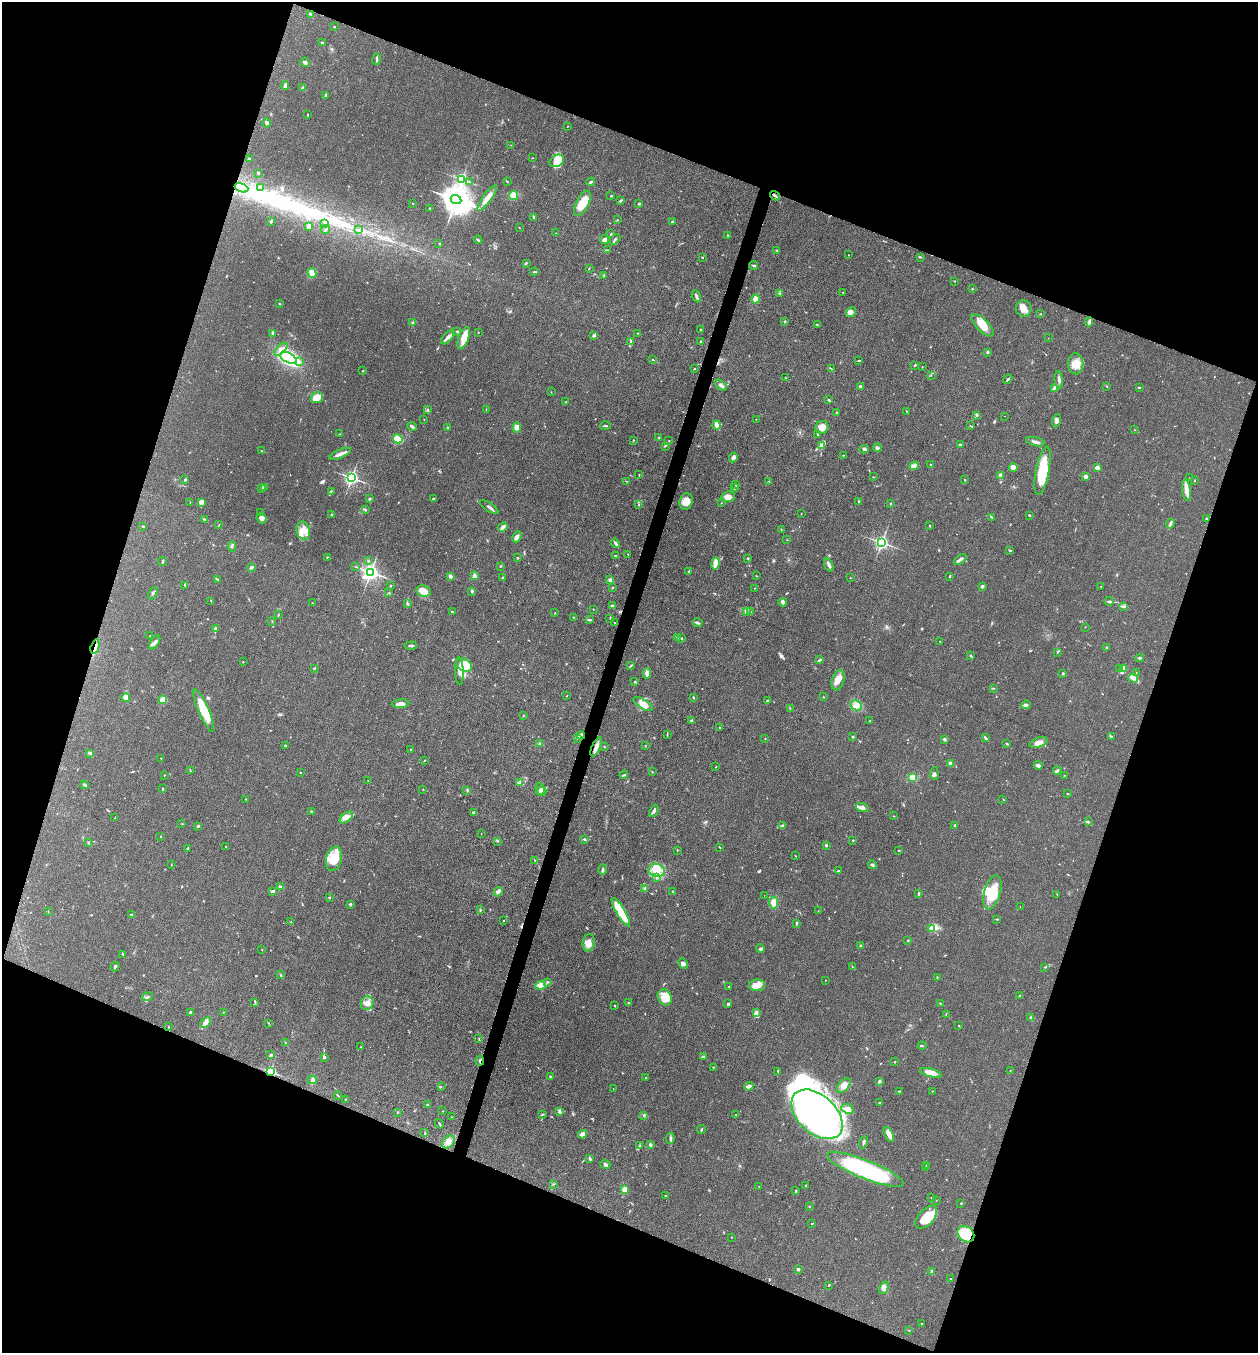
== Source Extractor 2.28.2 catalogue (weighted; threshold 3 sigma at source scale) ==
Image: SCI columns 265-5287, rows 3-5405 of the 5421 x 5407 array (HDU 1 of 3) = the unmasked area's bounding box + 8 px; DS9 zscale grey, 4 x 4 block average (1 PNG px = mean of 4 x 4 image px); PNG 1260 x 1355 px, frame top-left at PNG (2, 2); each listed source drawn as its Kron ellipse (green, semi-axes under 4 px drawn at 4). Shown black and unused: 40% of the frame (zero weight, under 3 of 4 exposures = <1% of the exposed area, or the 3 px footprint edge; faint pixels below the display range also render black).
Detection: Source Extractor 2.28.2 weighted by HDU 2 'WHT'. Background 0.0928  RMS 0.0064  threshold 0.0289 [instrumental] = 3 sigma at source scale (4.5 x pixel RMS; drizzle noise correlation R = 1.50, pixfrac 1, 0.05/0.05 arcsec/px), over >= 5 px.
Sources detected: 607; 4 inside a brighter object's white glare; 2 cosmic-ray / hot-pixel residue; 2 long thin detections or spike segments (spike, bleed or trail) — neither listed nor drawn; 10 coinciding with a brighter row at this scale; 25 inside a brighter listed object's ellipse — not listed separately; of the other 564, all 500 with FLUX_AUTO >= 1.07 (the completeness limit of this list) listed and drawn (64 fainter detections not listed), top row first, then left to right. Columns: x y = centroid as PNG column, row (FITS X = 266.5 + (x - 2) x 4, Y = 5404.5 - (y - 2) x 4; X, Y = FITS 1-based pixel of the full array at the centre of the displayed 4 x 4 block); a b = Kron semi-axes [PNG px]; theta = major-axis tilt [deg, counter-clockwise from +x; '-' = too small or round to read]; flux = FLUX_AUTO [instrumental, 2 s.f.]
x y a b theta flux
311 14 3 2 - 3.3
334 27 2 2 - 2.8
322 43 3 2 - 6.2
377 59 6 2 80 7.5
305 62 5 3 - 6.7
285 86 4 2 - 17
303 88 3 2 - 5.1
325 96 4 2 - 4.2
308 115 2 2 - 2
267 123 4 2 - 9.7
567 126 2 2 - 1.6
511 145 2 2 - 1.1
532 158 2 2 - 1.6
249 159 3 2 - 4.2
557 161 8 5 28 44
258 174 3 2 - 3.1
462 179 3 2 - 690
507 181 2 2 - 2.9
469 182 2 2 - 2
591 182 4 2 - 5.8
260 187 4 3 - 8.1
242 188 7 3 -20 390
513 195 5 3 - 68
611 196 2 2 - 3.2
775 196 5 2 - 4.8
487 198 15 3 54 35
456 200 5 4 - 9100
620 201 3 2 - 5.7
582 203 14 6 63 76
413 204 2 2 - 1.3
639 204 3 2 - 3.7
429 208 2 2 - 1.5
533 217 3 2 - 2.7
617 220 2 2 - 1.4
271 221 3 3 - 3.5
672 222 3 2 - 4.6
325 224 2 2 - 4
309 226 3 2 - 22
519 228 2 2 - 1.3
326 230 4 2 - 2.9
359 230 3 2 - 3
556 233 2 2 - 1.2
611 234 3 2 - 2.7
727 236 3 2 - 2
615 239 6 2 44 6.7
478 240 4 2 - 4.7
604 240 5 3 - 23
439 243 2 2 - 2.4
607 250 3 2 - 2.6
777 251 2 2 - 2.2
848 255 2 2 - 1.3
920 257 2 2 - 2.2
702 258 2 2 - 2.2
526 263 3 2 - 3
754 265 4 2 - 4.9
589 268 2 2 - 1.7
534 272 4 2 - 3.7
312 273 5 3 - 29
604 276 4 2 - 3.9
955 281 2 2 - 1.7
972 289 2 2 - 2.8
843 292 2 2 - 2.5
779 294 3 2 - 2.6
696 296 6 2 -67 10
756 299 4 4 - 22
279 304 2 2 - 2
1024 309 8 8 - 36
851 312 5 3 - 11
1041 314 2 2 - 1.6
785 321 2 2 - 3.7
1089 322 4 2 - 12
413 323 3 3 - 6.4
817 324 2 2 - 2.8
983 325 14 6 -45 51
700 329 2 2 - 5.4
457 331 4 2 - 2.5
478 332 2 2 - 1.3
637 333 2 2 - 1.9
272 334 3 2 - 4.1
594 335 2 2 - 12
448 337 9 3 48 16
464 338 11 5 68 50
1048 338 2 2 - 1.8
631 341 3 2 - 3.6
700 342 2 2 - 1.5
281 349 8 4 46 22
987 352 2 2 - 20
288 358 9 5 -30 380
653 360 2 2 - 2.1
859 361 2 2 - 2.2
299 362 4 2 - 7.5
1076 364 10 7 -89 43
914 365 2 2 - 2.7
922 367 2 2 - 1.4
694 369 2 2 - 3.2
832 369 2 2 - 1.2
363 371 2 2 - 1.9
931 375 2 2 - 1.1
786 378 2 2 - 2.3
1008 379 5 2 - 4.8
1059 380 8 2 -83 10
721 385 7 2 -43 11
1107 386 2 2 - 1.6
860 387 3 3 - 6.4
1139 387 3 2 - 3.6
1054 388 3 3 - 5.6
551 392 2 2 - 1.4
317 398 6 5 - 43
829 400 4 2 - 4.3
566 402 3 2 - 3.4
486 409 2 2 - 1.3
428 410 3 2 - 2.8
907 411 2 2 - 2.2
837 413 2 2 - 1.4
977 415 2 2 - 3
1004 416 2 2 - 1.5
424 419 2 2 - 1.7
756 419 2 2 - 1.8
1056 421 7 3 80 12
717 425 4 3 - 21
605 426 5 2 - 4.5
970 426 2 2 - 1.3
412 427 5 2 - 10
517 427 5 4 - 16
822 427 7 6 - 28
448 428 2 2 - 1.3
1134 430 2 2 - 1.2
340 434 3 2 - 2.4
818 434 2 2 - 2.7
659 438 2 2 - 3
398 439 5 4 - 70
633 440 2 2 - 1.7
669 441 2 2 - 1.7
1035 442 9 2 -14 12
960 445 2 2 - 2.7
665 446 2 2 - 1.9
822 446 4 3 - 8.4
877 448 4 2 - 10
864 449 4 2 - 7.1
261 450 2 2 - 1.5
340 454 11 2 24 18
843 455 2 2 - 1.9
733 457 5 4 - 15
931 465 2 2 - 3.5
914 466 4 4 - 13
1013 467 4 3 - 27
1097 468 2 2 - 63
1043 471 24 6 79 140
639 475 2 2 - 1.9
1000 475 3 3 - 7.5
1085 476 2 2 - 51
873 477 2 2 - 1.7
352 478 2 2 - 1200
1189 478 2 2 - 1.7
185 479 3 2 - 4.3
965 480 2 2 - 2.6
1194 480 2 2 - 1.4
626 481 2 2 - 1.1
769 481 2 2 - 2.1
736 485 2 2 - 1.9
265 487 3 2 - 2.6
261 488 3 2 - 3.6
735 488 4 2 - 5.2
1186 490 11 3 -83 30
331 491 3 2 - 2.8
728 497 7 5 10 25
370 499 2 2 - 4.3
433 499 2 2 - 3.7
686 501 8 6 72 35
859 501 3 2 - 3.2
201 502 3 3 - 23
190 503 2 2 - 1.6
721 503 2 2 - 1.8
639 504 2 2 - 1.7
891 504 2 2 - 6.3
489 507 10 2 -33 9.4
365 510 2 2 - 1.8
261 512 3 2 - 1.9
801 514 2 2 - 1.5
331 515 3 2 - 3.1
1029 515 2 2 - 6.5
992 517 3 2 - 2.9
261 518 5 4 - 13
204 519 3 2 - 5.1
1207 519 2 2 - 3.7
1170 524 5 2 - 6.9
219 525 2 2 - 1.6
929 525 2 2 - 2.5
143 526 3 2 - 2.5
503 527 5 2 - 16
781 529 2 2 - 2
303 531 9 6 -76 40
517 537 6 3 65 14
787 540 2 2 - 1.2
615 543 5 2 - 12
882 543 2 2 - 1200
232 546 5 2 - 4.7
1010 550 3 2 - 4.5
628 554 2 2 - 2.3
615 555 2 2 - 2
327 557 3 2 - 2
517 558 2 2 - 4.1
748 558 2 2 - 7.2
960 559 7 2 35 15
162 561 4 2 - 4.7
368 561 2 2 - 2.8
715 563 6 4 79 22
829 565 7 3 -70 12
500 566 2 2 - 1.6
251 567 4 2 - 7.9
356 567 2 2 - 2.5
689 571 2 2 - 7.1
371 572 3 3 - 1600
450 576 2 2 - 15
474 576 3 3 - 11
757 576 2 2 - 1.3
950 576 3 2 - 3.3
503 578 2 2 - 17
850 578 2 2 - 1.2
217 579 3 2 - 3.8
610 580 2 2 - 49
185 585 3 2 - 3.7
390 586 2 2 - 3.7
982 586 3 3 - 10
1101 586 2 2 - 1.2
612 588 2 2 - 2.5
754 588 2 2 - 1.1
424 591 7 5 -12 34
472 591 3 2 - 4
153 593 6 2 62 5.9
389 593 3 2 - 2.5
211 601 3 2 - 2.5
1109 601 5 2 - 6.2
783 602 4 3 - 16
312 603 2 2 - 1.7
407 603 4 2 - 4.6
612 606 3 2 - 7.5
1124 606 3 2 - 4.9
593 609 2 2 - 1.4
750 611 2 2 - 2.1
452 612 2 2 - 2.4
555 612 2 2 - 1.2
747 612 4 2 - 5
278 615 3 2 - 2.3
574 617 2 2 - 1.9
610 618 2 2 - 1.4
589 620 4 2 - 5.1
272 622 3 2 - 1.7
615 623 2 2 - 1.6
698 623 5 2 - 7
1085 627 2 2 - 1.7
215 629 2 2 - 31
150 636 2 2 - 1.8
677 637 3 2 - 2.2
682 638 2 2 - 2.4
940 641 2 2 - 1.6
155 642 8 4 56 12
411 646 6 2 5 6.1
95 647 7 2 75 10
1107 647 2 2 - 2.7
1057 652 2 2 - 1.4
971 656 3 2 - 2.9
1139 658 4 2 - 4.5
820 660 4 2 - 5.7
243 662 2 2 - 2.3
464 665 8 6 -27 110
631 665 3 2 - 2.9
314 668 3 2 - 2.5
1120 668 4 2 - 5.9
1124 668 4 3 - 8.8
459 671 14 3 -87 17
647 673 5 3 - 17
1136 673 2 2 - 1.2
1063 674 3 2 - 3.2
1133 678 5 4 - 18
838 680 10 6 73 32
635 682 2 2 - 4.4
993 688 2 2 - 2.6
567 696 2 2 - 1.6
693 697 2 2 - 3
823 697 2 2 - 1.5
126 698 4 3 - 44
163 700 2 2 - 160
767 701 3 2 - 4.3
401 704 9 4 3 23
643 704 11 4 -32 33
856 705 6 4 -28 19
1026 705 5 3 - 7.6
790 708 2 2 - 1.5
204 711 23 5 -66 100
523 715 2 2 - 2.6
692 721 3 2 - 7.8
870 721 3 2 - 2.5
719 728 2 2 - 5.9
667 734 3 2 - 3.3
581 735 4 2 - 6.3
1111 736 3 2 - 3.5
853 737 3 2 - 4.1
577 738 4 2 - 3.8
765 738 2 2 - 1.5
986 738 4 2 - 5
944 739 2 2 - 8.3
1039 743 10 4 17 25
539 744 2 2 - 2.6
1007 744 3 2 - 3.6
285 745 3 2 - 2.5
645 746 2 2 - 1.6
596 747 10 3 66 21
604 747 2 2 - 2.2
410 749 2 2 - 1.7
90 753 3 2 - 8.4
161 758 2 2 - 2
424 761 2 2 - 1.9
950 763 2 2 - 52
1038 765 4 3 - 9.7
716 767 2 2 - 1.7
190 770 2 2 - 2
1057 770 4 3 - 6.6
300 772 2 2 - 2.1
652 772 3 2 - 2
934 773 6 2 85 6
164 775 2 2 - 1.9
624 775 4 2 - 4.3
1064 776 2 2 - 1.6
913 777 4 3 - 32
368 781 2 2 - 1.2
520 782 3 2 - 3.8
85 785 4 2 - 8
162 789 3 2 - 2.7
423 789 2 2 - 1.3
540 789 6 2 -72 5.4
467 790 3 2 - 3.4
541 791 5 2 - 6.4
1067 794 2 2 - 1.7
246 799 2 2 - 1.7
1003 799 2 2 - 2
862 808 6 4 -16 18
654 811 6 2 65 9.2
312 812 4 2 - 3.7
474 812 3 2 - 4.4
894 816 2 2 - 1.5
346 817 8 3 38 18
115 818 2 2 - 1.4
1088 822 2 2 - 4.6
182 824 2 2 - 1.6
955 825 2 2 - 3.5
198 826 3 2 - 5.7
782 826 4 2 - 4.7
481 833 2 2 - 1.4
161 837 2 2 - 1.1
584 839 3 2 - 1.7
853 840 2 2 - 1.9
498 841 2 2 - 2.2
88 842 4 2 - 3.3
826 846 2 2 - 5
225 847 2 2 - 2.5
719 847 3 2 - 2.2
188 848 4 2 - 4.3
677 850 2 2 - 1.8
899 850 2 2 - 2.3
795 856 2 2 - 1.3
334 859 12 8 76 82
535 860 2 2 - 2.7
171 865 2 2 - 1.4
872 865 4 3 - 6.5
603 870 5 2 - 5.2
657 870 8 6 -17 46
839 871 3 2 - 3.6
657 878 2 2 - 2.3
281 887 4 2 - 11
645 889 2 2 - 53
273 891 3 2 - 8.2
498 892 5 3 - 16
673 892 3 2 - 4.7
992 892 17 8 74 82
919 893 3 2 - 5.4
1057 894 2 2 - 1.6
764 896 2 2 - 1.1
329 898 2 2 - 2.5
774 903 6 4 -84 33
350 904 3 2 - 4.9
1020 907 2 2 - 1.6
480 910 4 2 - 2.2
48 911 2 2 - 1.4
818 911 2 2 - 1.2
621 912 16 4 -59 180
132 915 3 2 - 4.2
997 919 2 2 - 2.8
503 921 2 2 - 1.5
291 922 2 2 - 1.4
797 923 3 2 - 5.8
932 928 2 2 - 100
908 940 2 2 - 3.1
589 943 9 6 79 29
861 946 2 2 - 7.1
760 949 4 3 - 6.7
262 950 2 2 - 2
123 954 3 2 - 2.3
683 964 5 4 - 11
115 966 5 2 - 5.5
853 967 3 2 - 1.8
1045 967 2 2 - 1.6
281 975 2 2 - 2.5
937 977 2 2 - 3.2
825 980 2 2 - 1.3
548 982 3 2 - 2.8
541 985 5 4 - 31
757 985 8 6 1 26
729 987 2 2 - 3.9
1020 995 2 2 - 1.3
147 997 5 2 - 6.1
665 997 8 6 -64 74
255 1002 3 2 - 3.4
367 1003 7 6 - 22
629 1003 2 2 - 4.6
940 1003 2 2 - 1.9
727 1004 4 2 - 4.1
615 1006 2 2 - 3.4
191 1012 4 2 - 5.6
223 1012 2 2 - 1.6
757 1013 2 2 - 2
946 1014 4 2 - 1.9
1031 1018 4 3 - 5.4
206 1022 6 4 43 15
269 1023 2 2 - 1.5
958 1026 2 2 - 1.8
168 1027 2 2 - 1.8
479 1039 2 2 - 1.5
285 1043 3 2 - 2
922 1046 4 2 - 3.7
361 1047 2 2 - 1.3
271 1055 3 2 - 9.6
704 1056 3 2 - 5.4
324 1057 2 2 - 14
480 1061 5 2 - 4.7
894 1062 2 2 - 3.2
713 1067 2 2 - 2.4
777 1071 2 2 - 2
1010 1071 2 2 - 1.1
270 1072 2 2 - 640
931 1073 11 4 -13 37
550 1077 3 2 - 3.4
645 1077 2 2 - 1.4
312 1080 5 3 - 9
879 1081 3 2 - 8.9
441 1086 2 2 - 1.2
749 1086 5 3 - 16
844 1086 8 5 49 23
613 1089 2 2 - 1.1
899 1091 3 2 - 2
932 1091 2 2 - 1.2
338 1095 4 2 - 3.4
345 1099 2 2 - 4
880 1103 2 2 - 3.6
427 1105 3 2 - 3.3
847 1109 6 4 -23 16
443 1111 2 2 - 1.5
559 1111 3 3 - 7.5
397 1112 2 2 - 2.1
542 1114 3 2 - 3
736 1114 2 2 - 1.1
817 1114 30 19 -43 2500
644 1115 4 2 - 4
451 1117 2 2 - 1.5
439 1124 5 2 - 4.2
701 1129 4 2 - 4
425 1133 2 2 - 2.3
583 1134 4 3 - 18
889 1135 8 4 -62 32
670 1138 5 2 - 6.9
448 1142 7 5 46 27
864 1142 6 2 71 5.2
650 1145 3 2 - 7.7
640 1146 2 2 - 1.7
590 1159 3 2 - 4.7
605 1165 5 3 - 8
927 1165 2 2 - 2.3
926 1167 2 2 - 2
865 1169 41 9 -22 410
553 1184 2 2 - 1.6
806 1185 2 2 - 3.4
759 1186 2 2 - 1.8
625 1189 4 3 - 21
796 1190 2 2 - 2.9
665 1196 2 2 - 1.6
932 1197 3 2 - 1.9
936 1200 2 2 - 1.2
961 1203 2 2 - 4.3
809 1207 2 2 - 2.5
926 1217 14 7 47 110
812 1224 2 2 - 1.9
966 1234 9 7 -42 180
731 1237 2 2 - 4.6
798 1269 2 2 - 24
931 1271 3 2 - 2.9
951 1279 2 2 - 3.1
829 1285 2 2 - 4
884 1288 6 4 67 16
922 1324 2 2 - 2.9
909 1330 2 2 - 1.9
Overlapping masked pixels (flux is a lower limit): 7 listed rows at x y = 242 188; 95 647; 581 735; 596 747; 480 1061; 270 1072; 966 1234
Diffuse or blended objects may show on this block-average render without a row.